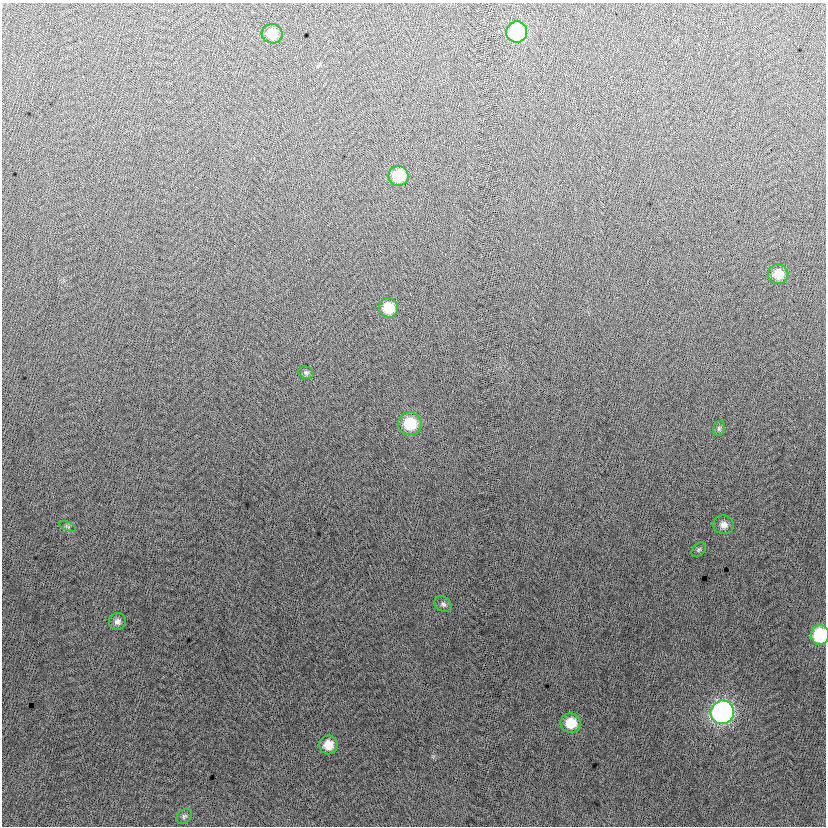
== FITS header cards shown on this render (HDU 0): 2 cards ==
NAXIS1  =                  824
NAXIS2  =                  824

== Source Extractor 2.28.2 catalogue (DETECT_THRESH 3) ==
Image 824 x 824 px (HDU 0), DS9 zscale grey, 1 PNG px = 1 image px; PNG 828 x 828 px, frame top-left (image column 1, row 824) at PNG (2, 3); each listed source drawn as its Kron ellipse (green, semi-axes under 4 px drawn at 4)
Background -2.49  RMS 13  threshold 38.1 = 3 sigma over >= 5 px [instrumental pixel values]
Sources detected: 18; all 18 listed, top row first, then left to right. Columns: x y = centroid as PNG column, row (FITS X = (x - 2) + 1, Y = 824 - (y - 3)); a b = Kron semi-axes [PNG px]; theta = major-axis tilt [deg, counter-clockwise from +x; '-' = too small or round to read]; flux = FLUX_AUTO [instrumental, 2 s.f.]
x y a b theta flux
517 32 10 10 - 62000
272 34 10 9 - 13000
399 176 10 10 - 27000
778 274 10 10 - 13000
389 308 9 9 - 20000
306 373 7 6 - 1800
410 424 12 11 - 28000
719 428 8 5 76 1900
724 525 10 9 - 5400
68 526 9 3 -21 870
699 550 8 6 48 1900
443 604 9 7 -38 2800
117 622 8 8 - 3700
820 635 10 9 - 52000
722 712 12 11 - 280000
571 723 10 10 - 20000
328 745 9 9 - 12000
184 816 9 6 44 2200
At the frame edge (FLAGS 8, measured only in part): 1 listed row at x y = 820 635